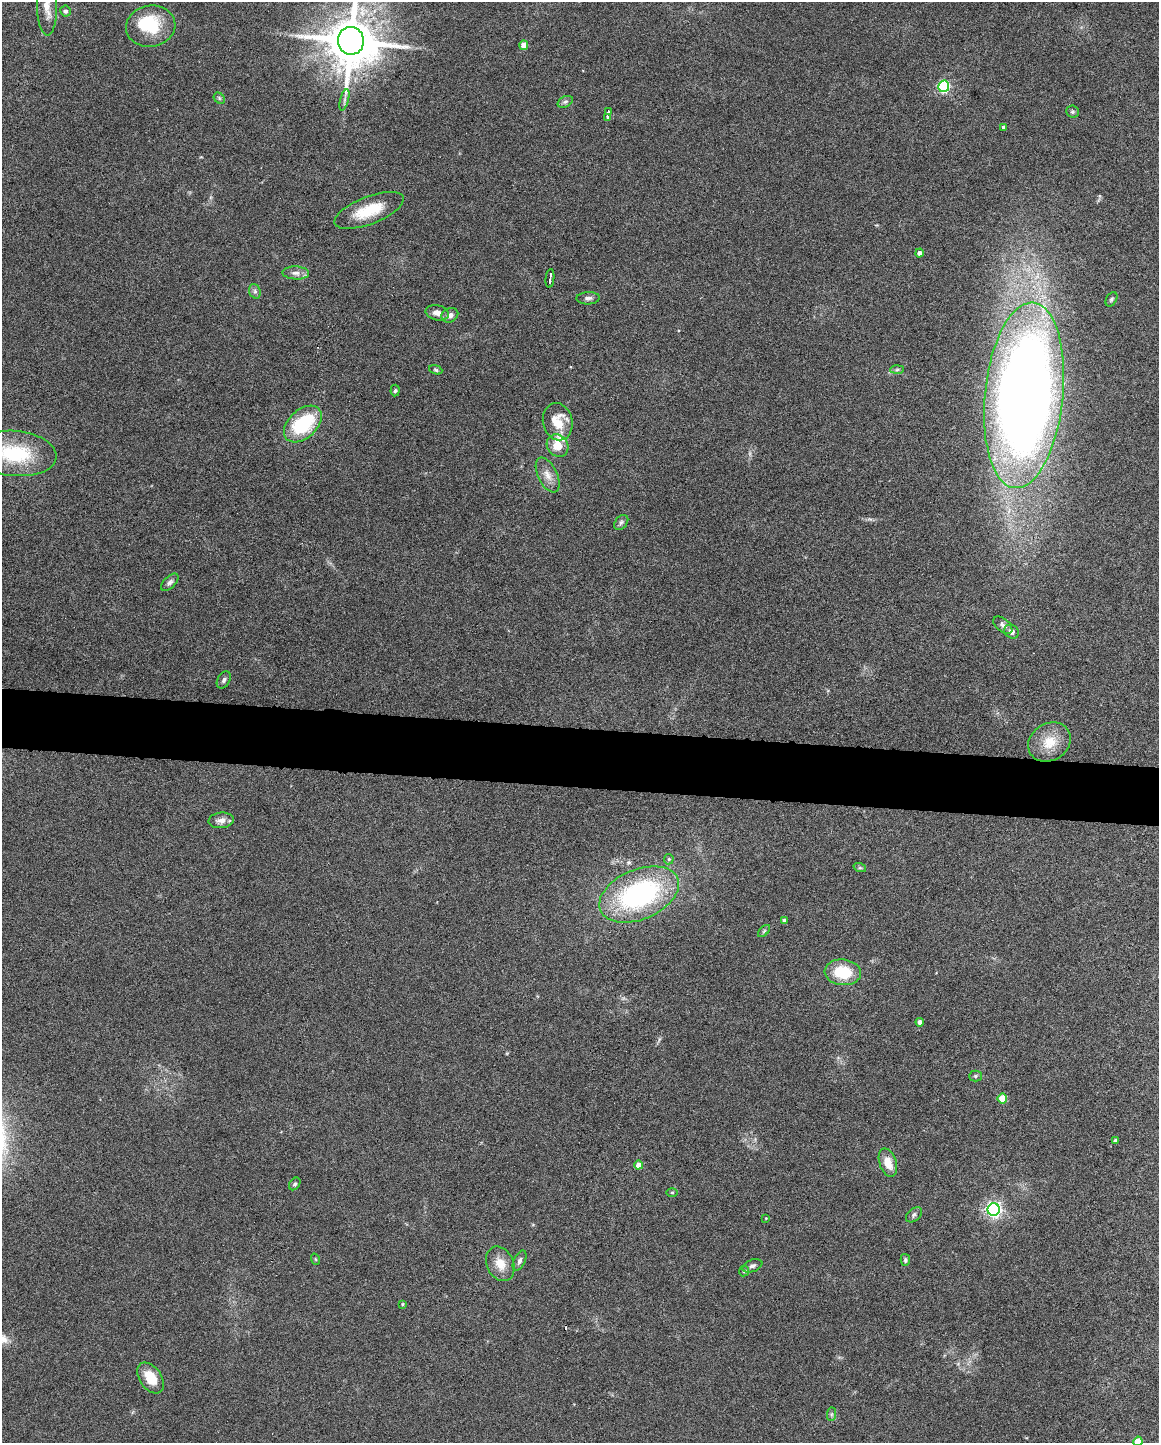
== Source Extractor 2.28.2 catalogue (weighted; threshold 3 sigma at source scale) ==
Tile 6 of 4 x 3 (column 2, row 2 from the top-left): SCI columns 1160-2316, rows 1661-3101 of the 4630 x 4648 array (HDU 1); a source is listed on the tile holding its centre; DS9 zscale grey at full resolution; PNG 1161 x 1445 px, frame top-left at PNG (2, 2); each listed source drawn as its Kron ellipse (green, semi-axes under 4 px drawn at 4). Shown black and unused: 4% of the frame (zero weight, under 4 of 8 exposures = <1% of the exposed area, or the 3 px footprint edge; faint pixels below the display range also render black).
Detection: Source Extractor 2.28.2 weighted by HDU 2 'WHT'; one run over the whole footprint, this tile lists its part. Background 0.0773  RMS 0.005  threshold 0.0206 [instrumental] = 3 sigma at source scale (4.09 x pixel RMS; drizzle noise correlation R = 1.36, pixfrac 0.8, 0.05/0.05 arcsec/px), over >= 5 px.
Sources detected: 70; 1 too faint to see at this stretch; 2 inside a brighter object's white glare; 1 cosmic-ray / hot-pixel residue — neither listed nor drawn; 1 inside a brighter listed object's ellipse — not listed separately; the other 65 listed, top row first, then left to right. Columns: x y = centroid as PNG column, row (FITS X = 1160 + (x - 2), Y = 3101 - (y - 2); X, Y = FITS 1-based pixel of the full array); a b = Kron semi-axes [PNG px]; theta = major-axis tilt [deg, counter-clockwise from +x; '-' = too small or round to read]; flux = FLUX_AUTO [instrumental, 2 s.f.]
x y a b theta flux
47 6 29 10 -90 7
66 11 5 5 - 1
151 26 25 20 10 18
351 41 14 13 - 2900
524 45 5 4 - 5.3
944 86 6 5 - 60
219 98 6 5 - 0.85
344 100 11 3 75 1.2
565 102 8 5 29 1.2
608 112 3 2 - 1.6
1072 112 6 6 - 0.87
608 117 3 3 - 6
1003 127 3 3 - 0.9
369 210 37 13 21 15
919 253 4 4 - 2
296 273 13 6 -3 2.5
550 278 9 3 84 3.5
255 291 7 5 -69 1.1
588 298 11 6 3 1.6
1111 299 8 5 59 0.96
437 313 12 7 -12 2.8
450 315 9 7 25 2.3
436 370 7 4 -20 0.73
897 370 7 4 2 0.92
395 391 6 4 84 0.87
1024 395 93 39 84 690
558 422 19 15 -78 10
303 424 22 14 43 34
558 446 12 10 -54 7.1
15 453 42 22 -6 32
548 475 19 9 -64 4.6
621 522 8 6 50 1.2
170 582 11 5 45 1.6
1003 625 11 6 -39 1.6
1011 632 8 6 -40 2
224 680 9 6 59 1.4
1049 742 22 18 33 11
221 820 12 7 6 2.9
669 859 5 5 - 0.69
860 868 6 4 -18 0.72
639 894 42 25 23 82
785 920 4 3 - 1.2
764 931 7 4 46 0.76
843 972 18 13 -7 17
920 1022 4 4 - 2
975 1076 6 5 - 0.81
1002 1098 5 5 - 12
1115 1141 4 3 - 1.2
888 1163 15 8 -71 6.4
639 1165 4 4 - 3.9
295 1184 7 5 52 0.89
672 1192 6 4 0 0.53
994 1210 6 6 - 150
914 1215 9 6 40 1.2
766 1218 3 3 - 0.32
315 1259 6 3 -70 0.44
905 1260 6 4 -78 0.92
519 1261 11 5 66 1.5
500 1264 18 13 -64 6.9
752 1266 10 6 21 1.6
744 1271 5 5 - 0.68
402 1304 3 3 - 0.48
150 1378 17 10 -55 11
831 1414 7 4 89 0.93
1138 1441 5 4 - 8.5
Isophote crosses this tile's border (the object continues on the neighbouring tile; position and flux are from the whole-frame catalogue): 4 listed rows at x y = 47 6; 351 41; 15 453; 1138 1441